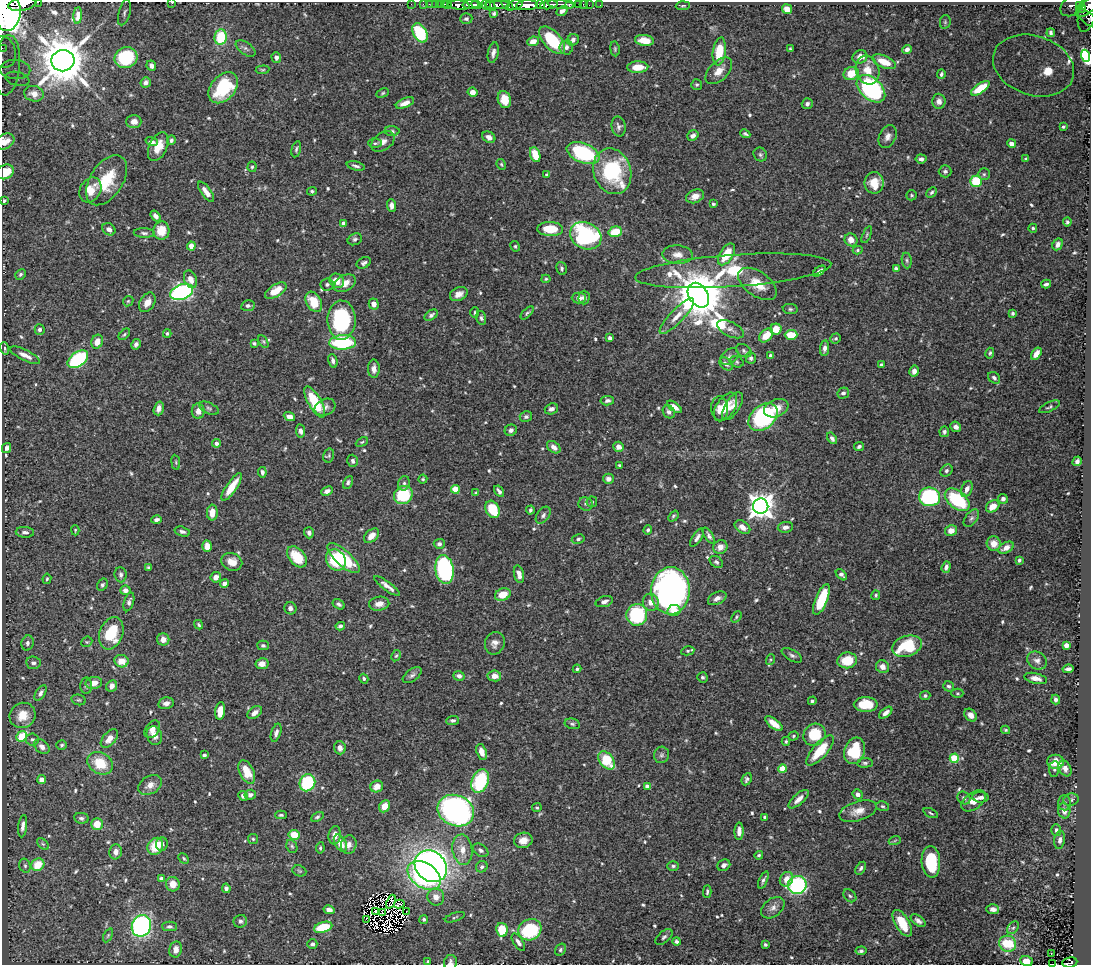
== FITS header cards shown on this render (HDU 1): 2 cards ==
NAXIS1  =                 1089
NAXIS2  =                  963

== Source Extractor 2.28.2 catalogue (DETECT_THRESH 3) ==
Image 1089 x 963 px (HDU 1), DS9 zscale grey, 1 PNG px = 1 image px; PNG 1093 x 967 px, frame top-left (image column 1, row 963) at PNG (2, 2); each listed source drawn as its Kron ellipse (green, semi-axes under 4 px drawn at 4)
Background 0.547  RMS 0.014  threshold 0.0406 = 3 sigma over >= 5 px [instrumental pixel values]
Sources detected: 660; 9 with non-positive FLUX_AUTO (blend fragments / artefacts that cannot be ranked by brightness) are neither listed nor drawn; of the other 651, the 500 brightest by FLUX_AUTO listed and drawn (151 fainter detections omitted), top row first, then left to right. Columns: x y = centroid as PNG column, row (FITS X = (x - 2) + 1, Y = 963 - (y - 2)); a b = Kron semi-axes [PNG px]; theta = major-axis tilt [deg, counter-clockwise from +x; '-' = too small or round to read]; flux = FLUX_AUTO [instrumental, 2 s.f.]
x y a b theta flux
38 2 2 2 - 30
172 3 3 2 - 13
22 4 14 6 10 2200
411 4 2 2 - 12
423 4 2 2 - 8.6
429 4 2 2 - 10
436 4 3 2 - 23
440 4 2 2 - 11
444 4 3 3 - 33
448 4 3 2 - 9.7
476 4 5 3 - 340
497 4 13 3 0 430
540 4 4 3 - 390
561 4 13 3 -7 270
569 4 3 3 - 140
579 4 3 3 - 33
583 4 2 2 - 6.2
459 5 11 4 -5 1100
471 5 8 3 3 810
486 5 5 3 - 76
507 5 7 3 -42 460
515 5 8 4 15 450
527 5 11 5 3 2400
549 5 9 4 9 1000
589 5 2 2 - 6.2
600 5 2 2 - 5.2
1072 5 13 9 37 210
1079 5 4 3 - 74
491 6 6 3 -60 140
683 6 7 3 4 1.3
1088 6 16 6 41 420
1081 8 5 3 - 73
787 9 5 4 - 8.9
7 11 19 13 90 6600
562 11 6 4 30 3.5
1088 12 21 9 75 210
124 13 13 5 75 3.3
494 13 4 4 - 1.9
78 15 8 3 85 3.5
1087 18 13 5 -41 220
466 19 6 5 - 2
945 22 7 5 79 1.6
420 33 10 6 -60 61
1051 33 4 3 - 2
221 37 8 6 80 44
552 40 17 8 -47 49
573 40 6 5 - 4
644 40 9 5 -7 14
533 41 6 4 25 10
566 47 7 6 - 3.6
2 48 2 2 - 7.4
246 48 11 6 -36 2.9
615 49 7 4 -82 1.6
790 49 4 3 - 1.3
907 49 5 4 - 3.5
719 51 14 6 82 28
3 52 16 12 -76 8.7
493 53 10 5 77 3.8
1086 56 6 4 -68 6.3
276 57 5 4 - 3.5
860 57 7 6 - 6.9
126 58 11 10 - 51
63 61 11 10 - 5200
884 62 13 6 -22 15
7 65 30 13 85 23
1033 65 41 29 -18 110
151 66 5 4 - 4
638 67 10 6 2 16
15 70 15 9 -2 14
262 70 7 4 6 1.3
867 70 15 11 -70 13
719 71 16 9 45 9.5
851 73 8 6 23 19
941 74 5 3 - 2.1
17 79 12 7 -12 7.4
146 82 5 5 - 3.5
697 84 5 5 - 1.5
223 88 17 12 49 57
980 88 11 5 35 24
871 89 17 10 -42 160
472 92 5 4 - 6.6
383 93 6 4 28 1.4
34 94 10 7 -13 11
504 99 9 6 -72 16
939 101 7 6 - 4.9
405 103 9 4 22 6.9
807 104 5 5 - 3
134 121 7 6 - 5.9
619 127 10 7 -79 3.2
1063 127 4 3 - 1.5
392 131 7 5 -1 1.9
745 134 5 3 - 1.6
693 136 6 5 - 3.8
888 136 12 8 65 5.6
489 137 7 5 -30 3.9
171 140 5 4 - 2.1
5 141 10 7 30 7.9
152 142 6 4 -19 3.6
383 142 13 8 36 5.9
375 143 6 4 1 1.6
1011 143 4 4 - 4.1
158 147 15 9 65 15
296 149 8 4 76 1.9
583 153 17 9 -23 93
760 154 7 6 - 2
535 155 8 5 -71 18
921 159 5 4 - 2.7
1026 159 4 3 - 1.4
501 164 5 4 - 1.3
356 166 9 4 -14 2.6
252 167 5 4 - 1.4
612 171 23 18 -71 85
945 171 6 6 - 2.3
5 172 9 7 28 17
547 174 4 3 - 1.5
984 174 5 5 - 1.6
107 180 28 16 57 35
976 181 6 5 - 45
874 183 11 9 -90 16
90 190 13 10 59 14
312 191 5 4 - 1.6
206 192 12 5 -54 6.8
932 192 6 4 44 1.8
911 195 5 5 - 1.3
695 196 9 6 21 6.8
4 201 4 3 - 1.6
713 204 3 3 - 1.4
391 205 6 4 -85 4.3
156 216 6 4 -53 3.9
1067 222 4 4 - 1.9
344 223 4 4 - 6.8
1033 228 4 4 - 1.5
109 229 7 5 -36 4.4
550 229 13 7 -3 23
161 231 9 8 - 17
615 232 7 5 16 23
144 233 10 4 -3 2.5
867 235 9 4 67 1.4
586 236 16 13 -26 120
355 239 7 5 26 2.2
851 240 7 6 - 7
1058 244 6 5 - 4.3
191 246 4 4 - 7.8
515 246 5 4 - 1.4
858 250 5 4 - 1.5
726 254 12 6 58 24
678 255 15 9 -3 7.6
907 260 8 5 -84 2.2
364 263 7 5 28 2.3
562 268 6 5 - 1.9
896 269 4 4 - 3.6
733 271 98 16 4 83
819 271 7 3 38 4.6
20 274 5 5 - 1.9
190 279 9 6 -68 7.8
546 279 4 4 - 1.3
337 281 8 6 -41 10
345 283 12 8 30 9.1
757 284 22 12 -36 21
1046 284 5 3 - 2.4
327 285 7 6 - 2.6
276 291 12 6 32 15
182 292 12 7 22 220
459 294 9 6 26 6.3
698 295 13 9 -56 5700
584 297 7 5 89 3.1
579 298 7 5 0 4.9
128 301 6 4 44 1.3
147 302 10 7 58 7.4
314 302 11 7 -59 21
374 304 5 5 - 5.7
248 306 6 5 - 2.4
790 309 7 5 -9 1.9
475 313 5 4 - 1.3
527 313 8 4 45 1.7
1013 313 3 3 - 1.6
431 315 7 4 36 2.4
677 316 24 6 46 10
481 318 7 5 -74 2
341 320 19 14 89 87
730 329 14 7 -26 4.8
776 329 5 5 - 12
40 330 5 5 - 2.9
124 334 7 4 45 1.5
167 334 4 3 - 1.4
791 335 6 5 - 18
766 336 8 5 44 13
610 338 4 4 - 2.5
836 338 5 5 - 1.9
263 341 7 4 -59 1.3
97 342 7 5 70 9.2
343 342 13 7 3 76
254 343 4 4 - 1.8
136 344 5 4 - 3.2
5 348 6 4 -71 1.9
824 348 8 4 82 4
744 351 8 6 -31 2.3
990 353 5 4 - 1.4
1036 354 7 4 57 7.3
25 355 16 5 -26 7.2
729 356 10 7 39 3.1
771 356 4 3 - 3.9
751 358 6 5 - 2.6
78 359 11 7 35 88
333 361 7 4 -75 3.1
737 362 7 5 -17 1.7
726 364 8 5 -44 3.6
881 365 4 3 - 2
374 369 9 6 -89 4.9
914 371 5 4 - 4.8
994 378 6 5 - 2.4
843 393 6 5 - 2.7
607 401 7 4 9 2.3
315 402 17 6 -60 39
732 406 15 7 58 7
325 407 11 8 25 4.1
674 407 8 4 -36 6
726 407 16 9 57 13
1049 407 11 4 25 1.9
159 408 7 5 74 5.8
209 408 10 5 -25 2.2
720 408 12 8 -85 7.9
776 408 13 8 23 11
551 409 7 5 21 3.2
198 411 8 6 -90 5.9
669 412 7 5 -57 3.2
289 417 6 4 -22 5.5
526 417 6 5 - 2.4
763 417 16 11 40 140
956 427 5 5 - 4.4
511 430 6 5 - 3.8
301 431 7 4 -80 3.3
944 432 5 4 - 2
832 438 6 4 -54 2.7
362 442 6 4 26 1.4
216 443 4 4 - 3.6
859 446 5 4 - 2.2
554 447 7 5 -38 5.3
619 447 6 5 - 5.2
7 448 5 4 - 3.4
329 455 7 5 75 1.7
353 461 6 5 - 2.8
1077 461 5 4 - 2.9
176 462 7 4 -82 1.4
620 465 3 3 - 1.6
946 471 7 5 46 2.1
262 472 5 4 - 2.8
423 479 4 4 - 1.3
608 479 5 5 - 3.7
348 482 7 4 63 1.9
404 483 7 5 74 2.5
232 487 16 5 56 18
455 489 4 4 - 24
967 489 8 5 66 4.9
327 491 6 4 24 4.2
499 491 6 3 -58 2.4
476 493 4 3 - 1.4
403 495 10 8 37 47
930 497 10 9 - 100
1003 499 5 5 - 3.1
957 500 14 8 -39 69
592 502 5 5 - 1.4
586 504 7 6 - 2.3
761 506 7 7 - 1000
993 506 7 5 36 12
493 509 9 6 -61 28
530 510 4 4 - 2.1
212 513 8 5 88 9.2
543 515 9 6 54 2.8
673 516 6 4 51 1.4
971 518 10 6 52 2.8
156 520 5 4 - 3.1
742 527 9 5 -36 6.2
785 527 7 5 9 3.7
75 530 5 3 - 1.3
648 530 5 4 - 1.8
951 531 6 5 - 7.2
25 532 9 5 -4 3.6
182 532 8 4 -16 2.7
309 533 5 5 - 3.4
372 536 9 5 43 8
709 536 9 4 -57 2.5
697 538 10 4 56 3.2
578 539 6 4 12 1.9
994 543 7 7 - 9.3
439 544 5 5 - 2.5
207 546 6 5 - 11
720 547 7 6 - 7.1
1006 548 8 5 28 6.5
297 557 12 7 -48 26
343 558 20 7 -42 43
336 560 11 9 -56 40
1019 560 4 3 - 1.6
232 562 11 8 -21 9.1
716 562 7 5 -36 2.2
149 567 4 3 - 1.4
946 567 6 4 71 4
444 569 14 9 -81 160
519 574 9 5 -77 6.6
121 575 7 6 - 2.8
841 575 7 4 -44 2.7
216 577 5 5 - 5.7
47 579 5 4 - 1.4
224 584 4 4 - 4.3
102 585 6 5 - 1.8
387 586 16 4 -37 5.9
125 590 5 4 - 4.7
670 591 24 19 89 410
503 595 8 6 21 16
876 595 5 4 - 1.5
717 598 10 6 27 4.8
821 599 16 6 68 40
129 602 10 5 72 2.6
604 602 9 5 18 3.6
651 602 8 8 - 8
339 604 6 4 -30 2.1
379 604 10 7 8 6.4
290 608 6 6 - 3.7
674 610 6 5 - 7.4
637 615 11 10 - 80
736 617 6 4 51 1.3
199 625 5 3 - 1.4
340 626 4 4 - 2.4
111 633 16 11 69 42
163 640 6 6 - 6.5
87 642 6 5 - 1.3
27 643 8 6 73 3.2
495 643 11 9 69 5.6
263 645 5 5 - 2.1
1066 645 4 4 - 8.5
907 646 15 10 18 51
688 651 6 4 11 1.3
792 655 11 5 -30 2.7
396 656 6 4 61 1.3
770 660 5 3 - 1.3
847 660 10 8 9 22
121 661 7 6 - 11
1037 661 10 8 -31 4.4
33 663 7 6 - 3.2
262 664 6 5 - 7.6
883 667 7 6 - 6.2
577 669 4 4 - 1.6
1068 669 5 4 - 3.1
412 675 11 6 37 3.1
459 676 5 4 - 3.7
494 676 7 5 -9 6.7
703 677 5 5 - 2.1
1036 678 12 5 -12 5.5
364 679 5 4 - 1.7
94 683 8 6 9 8.5
86 686 8 6 -90 2.2
112 686 6 5 - 5.1
949 686 6 5 - 1.9
41 693 8 4 56 3.1
957 693 6 4 0 1.3
925 696 5 5 - 2.1
79 700 7 5 -13 1.6
1056 700 5 4 - 2.5
812 701 4 4 - 1.6
166 703 8 5 11 4.7
866 704 12 7 0 27
220 711 9 5 81 13
255 713 8 5 36 5.4
886 713 7 4 38 4.1
23 715 13 12 - 16
971 715 7 5 -49 4.8
453 720 6 4 6 2.1
572 724 8 5 -12 2
774 724 10 4 -38 12
152 729 10 6 54 5.4
1006 730 4 3 - 1.3
276 733 9 5 72 3.1
154 735 10 7 -70 6.9
814 735 12 10 47 30
22 736 6 4 42 35
793 736 5 4 - 1.3
32 739 6 6 - 2.2
109 739 11 6 49 8.3
786 741 4 3 - 1.4
62 745 5 4 - 1.7
42 747 8 6 -42 5
340 748 6 5 - 5
820 750 19 7 48 29
854 751 13 10 70 42
482 752 8 5 -72 8.4
204 755 4 3 - 1.9
661 755 8 7 - 2.5
954 758 4 4 - 42
607 760 10 6 -50 34
1055 762 8 7 - 12
100 763 13 10 -29 27
865 763 7 5 5 2
1065 768 8 5 -60 5.2
782 769 4 4 - 22
1054 769 8 5 84 1.9
247 772 13 7 -64 19
747 779 6 4 64 2.3
42 780 4 4 - 6.3
480 781 12 8 68 71
307 783 9 7 66 59
150 785 12 9 31 7.3
377 786 6 5 - 8.6
647 787 4 4 - 7.8
858 794 5 4 - 4
250 795 6 5 - 3.8
243 796 5 4 - 4
981 797 8 5 -4 3.9
964 798 7 6 - 2.8
799 799 12 5 41 6.9
1071 800 7 6 - 2.1
974 801 14 8 36 9.6
1064 803 7 6 - 2.8
384 806 6 5 - 9.6
882 806 6 4 -16 1.5
537 807 5 4 - 1.5
456 811 19 15 -23 310
858 811 19 9 18 9.7
1064 811 7 6 - 5.7
931 813 7 4 -26 1.5
281 815 6 4 1 1.7
317 817 7 4 28 1.9
765 817 4 3 - 1.6
81 818 7 5 -10 2.5
97 824 6 6 - 13
23 826 11 4 83 4.2
1056 830 5 5 - 2.7
739 831 9 4 88 4.9
294 835 5 5 - 15
335 835 9 6 82 6.9
253 839 5 5 - 1.6
523 840 9 7 13 8.7
895 840 6 4 20 1.3
1060 840 9 5 81 3.2
340 843 9 5 -61 12
43 844 7 4 -44 1.8
162 844 7 6 - 3.2
349 845 9 7 77 5.2
155 846 9 7 55 23
292 846 7 5 -67 1.7
320 848 6 4 81 1.4
462 850 15 10 -81 11
481 850 8 5 -36 2.8
116 852 7 6 - 4.4
759 855 4 4 - 1.4
184 858 6 4 -46 1.4
931 862 16 9 -86 42
38 865 7 6 - 23
724 865 7 5 31 4
25 866 7 5 -75 2.1
431 866 17 14 -44 490
673 866 6 4 0 1.9
482 867 6 5 - 2.2
861 868 7 4 58 2.3
299 871 7 5 -21 1.5
424 875 18 12 -35 160
161 879 4 4 - 5.1
786 879 7 6 - 9.6
763 880 9 3 65 2.3
173 884 7 7 - 9.5
797 885 9 9 - 130
226 888 4 4 - 2.8
707 892 6 3 88 1.6
850 896 7 5 -45 2.1
436 897 8 8 - 7.2
391 902 7 3 66 1.6
399 904 5 2 - 1.7
773 908 13 8 39 5.4
993 909 6 5 - 3.6
329 910 5 4 - 4.9
375 911 3 2 - 2
406 912 3 2 - 1.7
383 913 3 2 - 1.6
455 917 10 3 19 1.4
366 919 2 2 - 1300
424 919 4 4 - 1.6
240 921 7 6 - 2.6
918 921 8 4 -36 3.2
902 923 15 7 -60 24
141 926 11 9 69 180
169 926 7 5 0 2.1
323 927 9 5 17 31
1013 928 7 5 52 1.9
502 930 7 5 -78 24
530 930 12 10 28 65
108 935 7 4 63 1.3
664 937 10 5 41 2.6
518 942 10 4 -57 3.8
677 942 4 4 - 2.4
312 944 5 4 - 1.9
765 944 3 3 - 1.9
1008 944 8 8 - 36
176 949 8 6 80 6.5
560 950 6 5 - 1.8
861 951 5 4 - 1.9
1051 954 3 2 - 2.5
1026 961 6 5 - 13
428 962 4 3 - 1.8
450 962 7 6 - 3.4
1070 962 7 5 9 95
1052 964 3 2 - 2.2
At the frame edge (FLAGS 8, measured only in part): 17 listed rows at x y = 38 2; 172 3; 22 4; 1088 6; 7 11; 2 48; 3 52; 7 65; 17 79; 5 141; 5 172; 4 201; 1026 961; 428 962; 450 962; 1070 962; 1052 964
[151 fainter detections neither listed nor drawn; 9 non-positive-flux detections neither listed nor drawn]